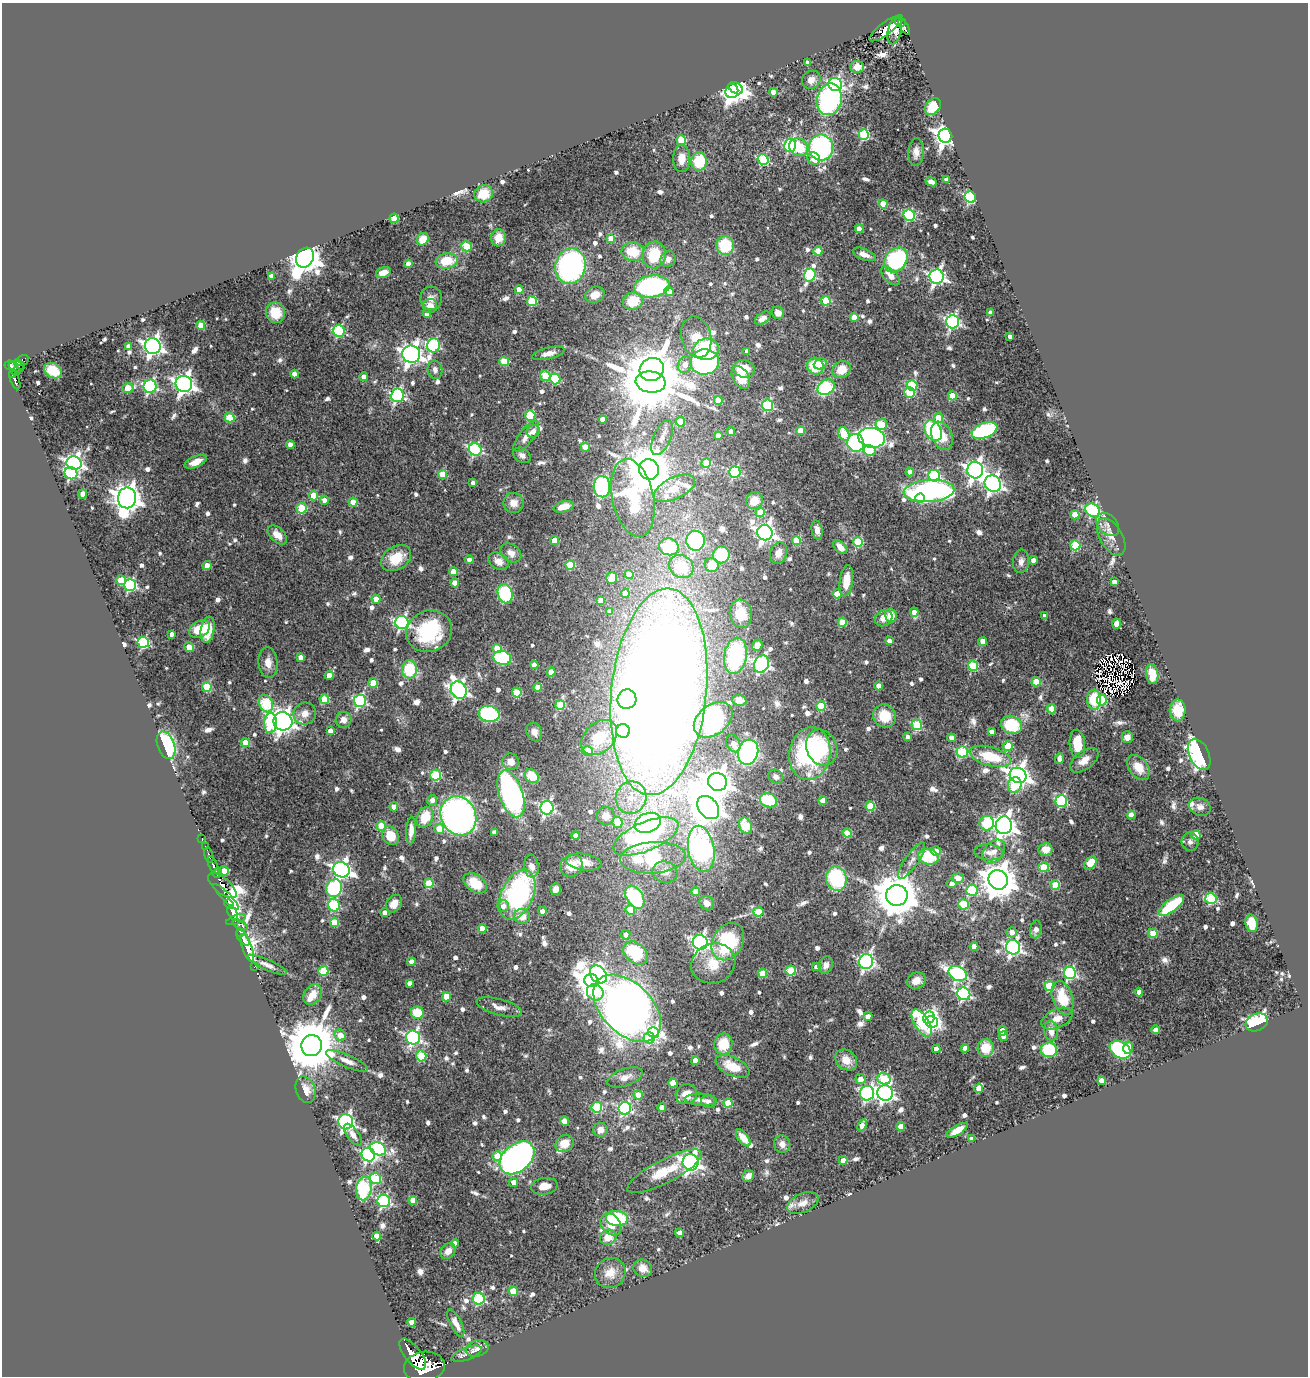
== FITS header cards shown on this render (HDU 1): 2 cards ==
NAXIS1  =                 1306
NAXIS2  =                 1374

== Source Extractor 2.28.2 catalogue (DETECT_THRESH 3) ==
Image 1306 x 1374 px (HDU 1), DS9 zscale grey, 1 PNG px = 1 image px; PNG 1310 x 1378 px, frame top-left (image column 1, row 1374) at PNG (2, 3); each listed source drawn as its Kron ellipse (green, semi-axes under 4 px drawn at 4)
Background 1.01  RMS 0.028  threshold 0.0855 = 3 sigma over >= 5 px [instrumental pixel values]
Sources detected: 864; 4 with non-positive FLUX_AUTO (blend fragments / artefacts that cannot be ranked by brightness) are neither listed nor drawn; of the other 860, the 500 brightest by FLUX_AUTO listed and drawn (360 fainter detections omitted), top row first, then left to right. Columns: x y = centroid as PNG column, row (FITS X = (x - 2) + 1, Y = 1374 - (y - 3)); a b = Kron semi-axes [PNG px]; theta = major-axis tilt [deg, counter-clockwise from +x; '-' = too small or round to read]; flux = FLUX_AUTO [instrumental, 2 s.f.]
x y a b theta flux
900 22 5 4 - 270
904 27 9 4 -58 160
886 28 20 6 37 46
895 31 14 6 75 15
808 63 4 4 - 11
857 67 7 6 - 21
811 80 10 8 41 16
835 84 7 6 - 320
736 88 8 5 -32 1100
732 91 7 6 - 1100
773 92 4 4 - 21
829 99 16 12 77 370
933 107 9 7 50 54
864 135 5 5 - 170
945 136 7 6 - 1600
681 140 5 5 - 84
790 145 6 6 - 290
799 147 10 8 -38 64
821 147 13 12 - 350
916 152 14 7 85 14
682 159 13 8 90 22
814 159 6 6 - 30
763 160 6 5 - 150
699 161 9 8 - 76
946 180 4 4 - 14
931 182 5 4 - 11
484 194 9 8 - 46
970 197 6 5 - 300
883 204 4 4 - 50
909 215 6 5 - 210
394 218 5 4 - 65
859 229 4 4 - 27
498 238 8 7 - 24
423 239 6 5 - 33
611 239 4 4 - 41
725 245 9 9 - 81
466 246 5 5 - 72
818 251 4 4 - 36
633 252 11 9 -8 64
864 254 12 5 -22 16
654 255 13 11 77 76
305 258 10 8 59 3600
668 259 8 7 - 11
896 260 14 10 51 260
447 261 11 7 8 56
408 264 4 4 - 15
571 266 18 15 75 550
383 273 8 5 24 20
810 275 6 6 - 210
271 276 4 4 - 14
890 276 12 6 -45 20
937 277 7 7 - 670
652 286 18 11 7 340
519 290 4 4 - 32
669 291 5 4 - 19
595 295 10 8 23 27
431 298 12 11 - 14
532 301 5 5 - 110
633 301 10 8 16 65
826 301 5 4 - 75
430 306 7 7 - 17
275 313 10 9 - 51
427 313 4 4 - 18
778 313 6 6 - 12
990 313 4 4 - 13
854 317 4 4 - 47
763 318 8 5 36 14
953 322 6 6 - 460
201 325 4 4 - 39
339 331 6 5 - 200
696 337 21 15 -76 48
1010 337 4 4 - 13
433 345 7 6 - 260
128 346 4 4 - 13
153 346 8 8 - 1000
706 349 13 11 9 160
747 351 4 4 - 11
548 353 16 5 14 14
411 354 9 8 - 1400
22 360 7 5 29 91
504 361 5 4 - 76
705 362 14 12 5 350
19 364 6 3 -41 230
820 364 7 5 24 22
10 365 5 4 - 300
685 365 8 6 63 21
815 366 8 8 - 67
16 367 8 5 -22 390
652 369 12 11 - 2200
744 369 11 8 -12 36
435 370 9 7 -81 11
842 370 9 8 - 33
16 371 4 2 - 38
53 371 9 7 -31 50
295 374 4 4 - 14
12 375 3 2 - 82
545 376 5 5 - 48
364 377 4 4 - 14
741 377 12 8 -60 36
555 379 5 5 - 140
15 380 10 4 -68 200
651 382 15 10 -6 21000
184 384 8 8 - 1200
912 385 5 5 - 140
150 386 6 6 - 350
826 387 9 7 34 200
128 388 6 4 13 58
909 392 5 5 - 110
397 395 7 6 - 370
952 396 4 4 - 63
718 400 4 4 - 38
767 405 5 5 - 180
530 415 5 5 - 110
230 418 5 4 - 74
938 418 5 4 - 59
603 419 4 4 - 19
680 422 5 4 - 52
881 424 6 5 - 76
533 431 7 6 - 14
731 431 4 4 - 13
800 431 4 4 - 45
933 431 11 8 -57 190
984 431 13 7 20 220
844 434 7 5 -60 85
526 436 19 7 52 18
718 436 4 4 - 31
942 436 15 10 -66 35
662 438 19 8 67 22
872 438 13 9 -10 750
856 443 9 8 - 200
290 445 4 4 - 16
585 447 4 4 - 33
475 449 6 6 - 310
869 450 6 5 - 69
522 455 9 7 -31 11
196 462 12 5 23 21
74 463 7 6 - 780
706 463 5 5 - 78
649 470 10 9 - 9300
975 470 8 8 - 1100
735 472 5 5 - 220
910 472 4 4 - 18
71 473 6 6 - 260
443 474 4 4 - 66
934 476 6 6 - 190
473 483 4 4 - 12
993 484 9 7 -48 830
602 487 11 8 -87 230
674 488 22 10 25 98
929 491 25 11 4 640
82 494 4 4 - 20
314 496 4 4 - 61
127 498 10 9 - 2600
633 498 39 20 -78 210
920 498 5 4 - 27
324 500 4 4 - 15
754 501 9 8 - 27
353 502 4 4 - 40
513 503 10 10 - 23
564 507 10 5 16 29
302 508 5 5 - 110
1093 510 8 6 -30 230
760 512 5 4 - 61
1075 515 4 4 - 44
1108 525 13 9 -47 13
817 530 10 5 -78 14
765 533 8 7 - 1000
277 535 12 7 -45 21
1111 537 20 11 -60 24
554 540 4 4 - 29
796 540 4 4 - 51
696 541 10 9 - 290
858 542 5 5 - 120
1075 545 5 5 - 120
669 547 10 8 -14 110
840 547 8 5 -44 19
511 553 11 8 -38 16
779 553 11 8 67 18
721 555 8 8 - 79
396 558 16 11 33 53
469 560 4 4 - 18
499 561 11 8 -31 17
1021 561 12 8 84 12
1033 561 4 4 - 19
570 565 5 4 - 82
712 565 7 7 - 39
207 566 4 4 - 27
681 567 13 11 -33 72
453 572 4 4 - 25
629 574 4 4 - 40
612 578 6 5 - 31
121 580 5 5 - 47
846 581 16 6 82 39
1114 582 4 4 - 15
455 583 4 4 - 32
130 585 6 6 - 280
625 593 5 4 - 20
505 594 10 7 -71 220
837 594 4 4 - 37
376 599 4 4 - 24
600 600 4 4 - 19
610 611 4 4 - 15
914 612 4 4 - 19
741 614 14 11 -81 43
891 616 7 5 -77 28
1045 616 4 4 - 11
884 618 9 7 37 17
402 622 6 6 - 460
842 622 4 4 - 44
1117 624 5 4 - 26
200 629 11 7 30 48
208 630 13 6 81 52
429 631 23 20 22 140
172 634 4 4 - 11
889 641 4 4 - 13
983 641 4 4 - 22
143 642 6 5 - 220
757 645 6 5 - 15
189 647 5 4 - 32
497 649 5 4 - 45
735 656 18 11 80 210
301 657 4 4 - 20
502 658 9 7 -15 190
268 663 15 9 -85 20
761 664 9 7 62 530
534 665 4 4 - 15
973 666 5 5 - 130
409 669 9 7 -89 87
551 672 4 4 - 34
1152 674 10 6 -81 44
329 676 4 4 - 26
1036 682 4 4 - 59
373 683 4 4 - 62
879 686 4 4 - 22
207 687 5 5 - 96
538 687 4 4 - 24
459 690 9 7 -61 760
517 692 5 5 - 83
659 692 104 47 84 7300
324 699 5 4 - 63
627 699 10 9 - 320
739 700 7 5 -5 18
1094 700 10 7 -87 69
1102 700 5 5 - 90
360 701 6 6 - 330
266 703 9 6 -65 160
560 705 5 5 - 89
821 706 5 4 - 98
1052 709 4 4 - 43
1178 710 11 8 -90 41
305 714 11 11 - 21
489 714 10 8 -13 240
885 716 12 11 - 49
343 720 8 8 - 13
713 720 22 14 38 440
283 721 9 9 - 1500
270 723 10 6 87 87
917 725 5 5 - 130
1011 725 11 9 -18 100
330 731 4 4 - 14
623 731 7 6 - 110
534 732 9 7 -66 15
991 732 4 4 - 14
599 737 20 14 44 65
908 737 4 4 - 12
1127 737 6 5 - 15
951 738 4 4 - 20
245 742 4 4 - 41
733 743 9 6 -64 11
1077 744 14 8 -85 57
166 745 14 8 -71 190
1008 746 5 4 - 73
822 748 19 15 -67 73
587 751 6 5 - 75
748 752 13 10 74 450
962 752 5 5 - 170
810 754 26 20 80 300
1199 754 16 10 -65 400
990 756 21 9 -15 80
1059 758 5 4 - 12
1084 760 16 9 37 23
511 762 8 8 - 21
1138 767 14 9 -51 33
436 775 5 5 - 130
1018 775 8 7 - 1600
532 776 7 6 - 54
776 777 8 6 -33 10
717 782 9 9 - 2500
1015 785 8 6 71 61
511 794 24 12 -71 660
631 797 16 15 - 46
432 800 5 5 - 14
769 800 9 6 -21 89
823 800 4 4 - 33
1061 801 6 5 - 210
870 806 5 4 - 79
394 807 4 4 - 22
1200 807 11 8 -22 12
547 808 7 6 - 470
708 808 13 9 -50 3600
1131 815 4 4 - 19
458 816 20 17 -61 970
606 816 9 9 - 23
425 817 11 8 66 54
617 822 5 5 - 52
648 823 13 9 20 440
987 823 7 7 - 100
1004 825 9 8 - 1600
381 826 5 5 - 74
746 826 8 6 -67 39
439 829 5 5 - 31
411 831 14 5 86 18
494 832 4 4 - 12
847 833 4 4 - 52
1196 835 4 4 - 49
390 836 10 8 -60 45
576 836 4 4 - 21
646 836 35 14 23 330
202 839 4 2 - 22
1190 842 9 8 - 10
205 847 3 2 - 32
701 849 23 13 -80 420
1045 849 7 6 - 27
936 851 5 4 - 15
988 852 14 8 -4 16
994 852 13 9 48 21
209 855 8 3 -72 120
928 857 10 7 -13 91
653 858 33 15 4 230
912 861 22 6 56 14
584 862 18 8 -8 29
1090 863 7 5 46 62
213 865 9 3 -66 550
571 865 12 10 48 33
531 866 11 7 -85 15
1044 867 5 5 - 80
341 870 8 7 - 1000
224 871 5 4 - 28
665 872 12 10 -14 18
217 873 5 4 - 330
958 878 6 4 5 53
836 879 12 10 -75 170
998 880 10 9 - 5100
429 883 5 4 - 69
475 883 13 8 -36 54
952 883 5 4 - 18
1055 885 5 4 - 73
222 886 17 7 -39 970
334 888 9 8 - 170
556 889 6 5 - 12
972 890 5 5 - 140
696 892 4 4 - 32
517 895 26 16 66 330
897 895 11 10 - 8500
226 897 18 4 -45 380
635 897 12 8 -58 150
1211 899 6 5 - 160
707 903 7 6 - 17
229 904 5 4 - 400
394 904 9 7 56 19
963 904 5 5 - 110
334 905 6 5 - 170
503 906 6 6 - 14
1171 906 15 6 38 130
630 910 5 4 - 45
542 911 4 4 - 15
385 912 4 4 - 12
758 912 5 4 - 63
233 913 8 4 -65 1500
522 916 8 7 - 25
236 920 10 4 21 140
334 922 5 4 - 64
1252 923 9 6 -78 52
240 925 8 4 -27 170
482 928 4 4 - 32
1036 930 9 5 79 13
240 932 3 3 - 220
1012 932 5 5 - 16
1153 933 5 4 - 62
626 935 5 5 - 12
243 938 9 4 -51 410
700 942 7 7 - 720
728 942 20 15 59 170
974 947 4 4 - 28
1013 947 7 7 - 620
247 948 14 5 -71 1100
636 953 14 9 -39 110
866 961 7 7 - 550
411 962 4 4 - 19
713 963 22 19 23 53
267 965 21 5 -23 13
826 965 9 7 68 11
255 966 4 2 - 19
816 967 4 4 - 14
791 970 5 5 - 100
323 971 5 5 - 100
763 973 4 4 - 63
958 973 9 7 -27 400
1070 973 6 6 - 310
598 974 10 7 -50 300
916 980 9 8 - 21
591 981 7 6 - 2300
409 983 4 4 - 12
1049 986 5 5 - 91
595 992 8 8 - 81
1139 992 4 4 - 16
964 994 6 6 - 340
313 995 11 8 56 28
446 997 4 4 - 41
1062 998 17 10 -73 63
499 1007 23 8 -15 17
627 1008 40 25 -45 2800
417 1013 6 6 - 56
868 1016 4 4 - 17
929 1018 6 5 - 390
1057 1019 16 9 25 24
932 1022 6 6 - 440
1257 1022 11 8 24 230
922 1023 15 7 -59 160
1156 1030 4 4 - 20
1002 1031 4 4 - 42
1051 1031 10 7 -79 20
654 1033 5 5 - 320
340 1035 6 5 - 24
1003 1036 5 4 - 12
413 1038 7 7 - 510
649 1038 5 5 - 120
723 1044 10 9 - 58
312 1046 11 10 - 16000
965 1048 4 4 - 17
986 1048 9 8 - 53
1128 1048 6 4 75 20
936 1049 4 4 - 15
1049 1050 8 7 - 110
1120 1050 11 8 -32 250
421 1056 5 5 - 110
695 1060 4 4 - 17
846 1060 12 9 -38 28
347 1061 22 6 -24 17
732 1066 18 9 -25 46
625 1077 18 8 19 19
860 1079 5 5 - 17
884 1079 7 5 -20 120
1102 1081 4 4 - 23
673 1083 4 4 - 49
979 1088 5 4 - 24
305 1090 14 9 -71 24
867 1093 7 7 - 420
885 1093 8 7 - 690
686 1094 11 10 - 26
638 1095 4 4 - 30
701 1100 16 6 -3 12
708 1102 7 6 - 11
728 1103 4 4 - 56
597 1107 5 5 - 150
662 1107 4 4 - 23
625 1108 6 6 - 340
564 1121 4 4 - 28
346 1122 7 7 - 560
862 1125 6 4 67 28
901 1126 4 4 - 30
600 1130 7 7 - 16
957 1130 12 5 31 23
353 1135 13 6 -54 16
743 1138 10 5 -51 23
971 1139 4 4 - 12
564 1143 9 8 - 31
782 1144 9 8 - 13
378 1149 8 6 -22 330
368 1155 7 6 - 470
497 1156 5 5 - 55
517 1158 20 13 40 760
843 1160 4 4 - 21
690 1162 8 8 - 920
665 1171 41 11 27 60
748 1176 6 5 - 11
376 1179 6 5 - 120
514 1182 4 4 - 21
544 1186 13 8 9 27
364 1188 12 8 79 150
413 1200 4 4 - 36
384 1201 6 6 - 350
803 1203 17 9 24 17
617 1218 11 7 -5 120
611 1224 12 9 -51 25
679 1233 4 4 - 19
377 1236 4 4 - 24
608 1237 8 7 - 32
455 1243 4 4 - 12
448 1251 9 6 49 16
643 1268 9 8 - 22
610 1273 16 14 37 31
513 1291 5 4 - 56
479 1299 6 5 - 210
412 1322 4 4 - 28
456 1323 15 5 -63 16
477 1348 11 8 15 11
413 1354 19 8 -52 2100
466 1354 16 6 22 11
424 1367 20 15 8 4800
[360 fainter detections neither listed nor drawn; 4 non-positive-flux detections neither listed nor drawn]